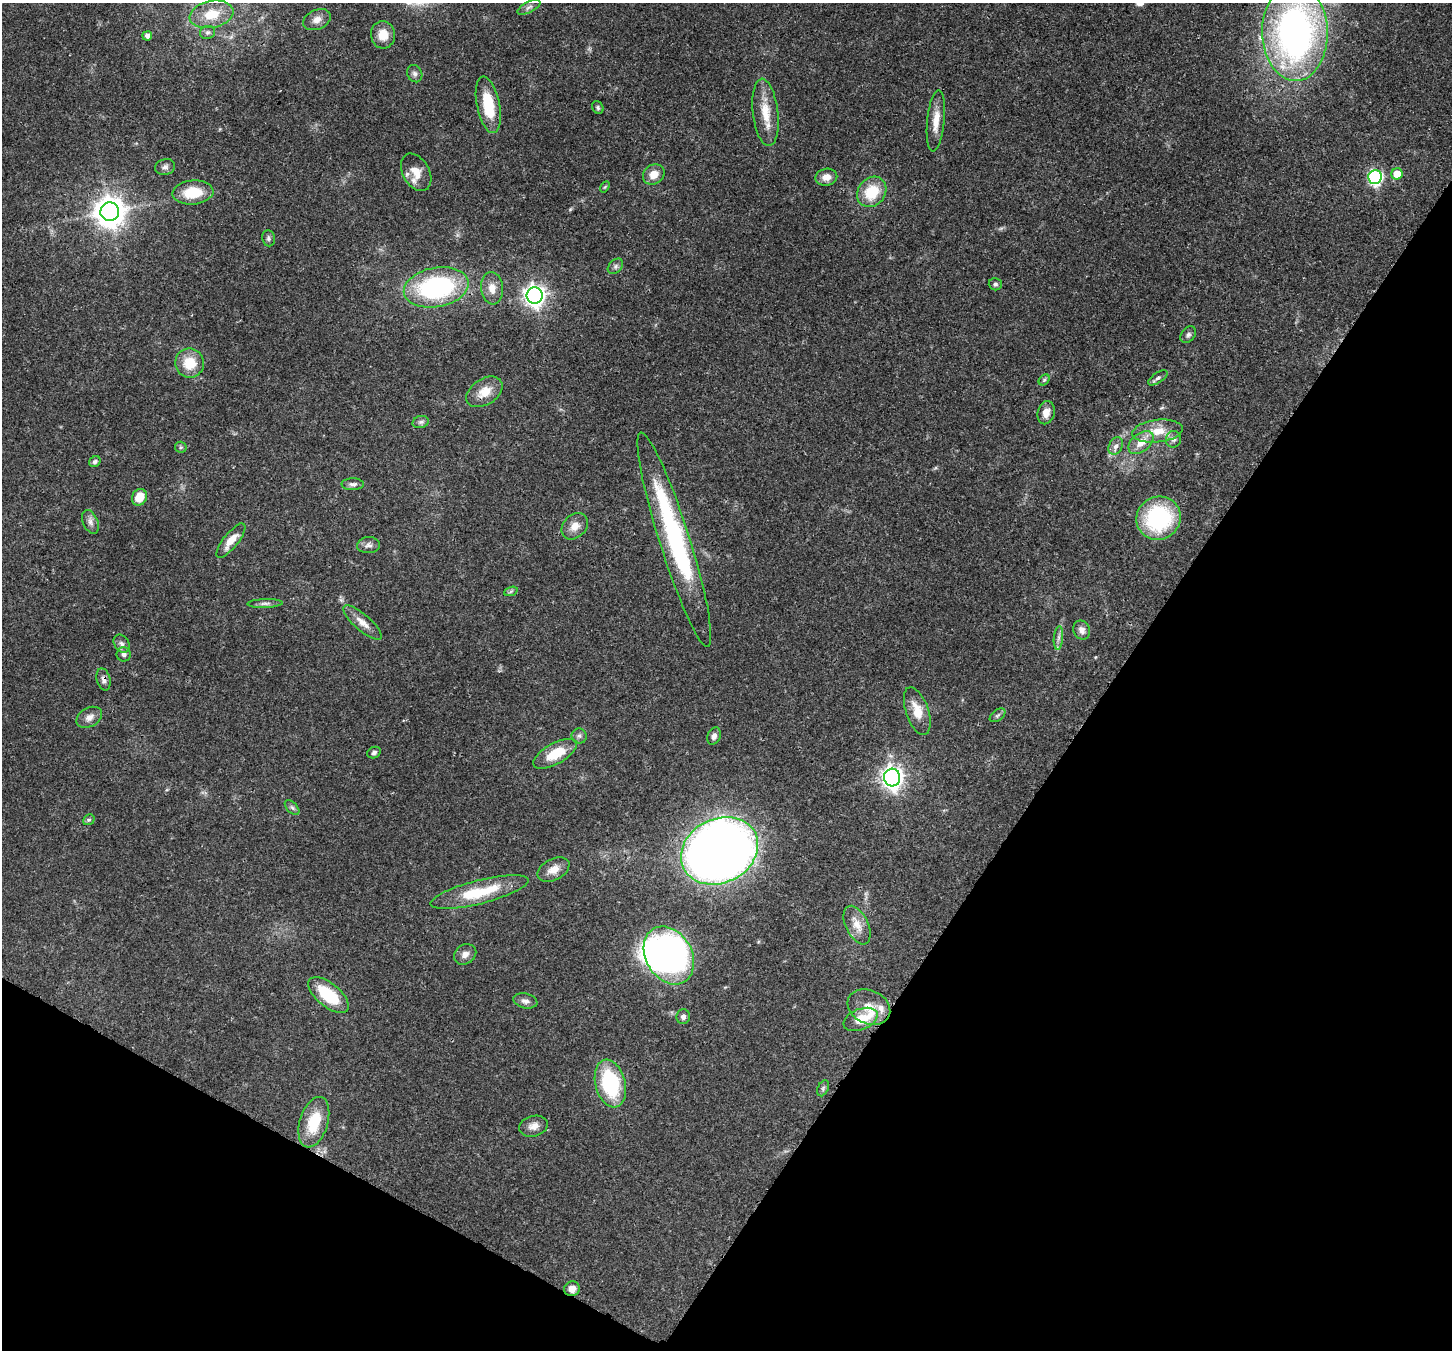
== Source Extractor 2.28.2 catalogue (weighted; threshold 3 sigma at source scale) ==
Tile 15 of 4 x 4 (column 3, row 4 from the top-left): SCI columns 2969-4418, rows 355-1702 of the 5932 x 6037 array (HDU 1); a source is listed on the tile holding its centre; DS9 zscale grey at full resolution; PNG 1454 x 1352 px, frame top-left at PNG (2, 3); each listed source drawn as its Kron ellipse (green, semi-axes under 4 px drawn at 4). Shown black and unused: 30% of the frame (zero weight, under 3 of 4 exposures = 7% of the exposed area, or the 3 px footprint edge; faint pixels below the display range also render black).
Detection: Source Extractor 2.28.2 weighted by HDU 2 'WHT'; one run over the whole footprint, this tile lists its part. Background 0.103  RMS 0.004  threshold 0.0179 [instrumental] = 3 sigma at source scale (4.5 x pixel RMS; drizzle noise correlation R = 1.50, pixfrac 1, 0.0396/0.0396 arcsec/px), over >= 5 px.
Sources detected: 88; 1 too faint to see at this stretch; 2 inside a brighter object's white glare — neither listed nor drawn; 2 inside a brighter listed object's ellipse — not listed separately; the other 83 listed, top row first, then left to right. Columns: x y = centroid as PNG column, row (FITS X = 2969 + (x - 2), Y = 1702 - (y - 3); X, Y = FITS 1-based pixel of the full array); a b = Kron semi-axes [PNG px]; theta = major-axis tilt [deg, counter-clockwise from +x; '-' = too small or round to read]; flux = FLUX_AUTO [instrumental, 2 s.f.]
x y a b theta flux
529 7 13 5 27 1.4
211 14 22 13 11 10
317 20 14 9 23 3
207 32 7 6 - 1
1295 33 48 33 -89 160
383 35 14 12 -85 5.7
147 36 5 4 - 2
415 74 9 7 -64 1.3
488 105 29 11 -78 15
598 108 7 5 -62 0.77
765 112 34 12 -83 9.2
936 121 31 8 84 6
165 167 10 8 14 1.5
416 172 20 13 -61 6.1
654 174 11 9 36 4.7
1397 174 6 5 - 6.5
826 177 11 8 11 3.2
1375 177 7 6 - 79
605 187 6 4 58 0.53
193 192 20 12 5 12
872 192 16 13 51 13
110 212 9 9 - 610
268 238 8 6 -81 1
615 266 9 6 43 1.3
995 284 7 6 - 0.89
436 287 33 19 10 62
492 288 16 11 -84 4.4
535 296 8 8 - 230
1188 335 9 6 50 1.2
190 363 14 14 - 9.5
1158 378 11 5 34 1.2
1044 380 6 4 45 0.67
484 392 20 13 33 6.4
1046 413 12 8 77 3.7
421 422 8 6 15 1.1
1157 431 25 11 7 7.8
1173 439 8 7 - 1.7
1141 442 14 9 39 5.3
1116 446 9 6 61 1.7
181 447 6 5 - 0.63
95 462 6 5 - 0.92
353 484 11 6 -1 1.4
139 497 8 7 - 6.9
1158 518 22 21 - 41
90 522 12 7 -66 2
575 526 15 11 45 4
231 540 21 7 51 5.6
674 540 112 15 -73 68
369 545 11 8 3 1.8
511 591 7 4 19 0.77
265 603 18 4 2 1.6
363 623 24 8 -41 3.9
1082 630 10 8 -67 2.3
1058 638 12 4 85 1.5
122 644 10 7 -56 1.5
124 654 7 7 - 1.4
104 679 11 6 -76 1.6
917 711 25 11 -71 7.3
997 715 9 5 38 0.86
89 717 14 9 30 2.7
579 736 7 7 - 1.2
714 736 9 6 69 1.6
374 753 7 5 26 1
555 754 24 10 29 11
892 777 9 8 - 240
292 808 9 5 -44 0.99
89 820 6 5 - 0.68
719 851 40 32 27 530
553 870 17 10 27 4.3
480 892 50 11 14 19
857 925 21 11 -65 5.3
465 954 12 9 33 2.5
669 955 31 23 -60 140
329 995 24 11 -40 18
525 1001 12 7 -12 1.8
869 1007 22 16 -25 7.3
683 1017 7 6 - 1.4
861 1019 18 10 21 7.9
610 1083 24 15 -75 33
823 1088 8 5 66 0.9
314 1122 26 14 73 14
533 1126 14 10 16 3.1
572 1289 8 7 - 3.1
Overlapping masked pixels (flux is a lower limit): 2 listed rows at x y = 110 212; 104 679